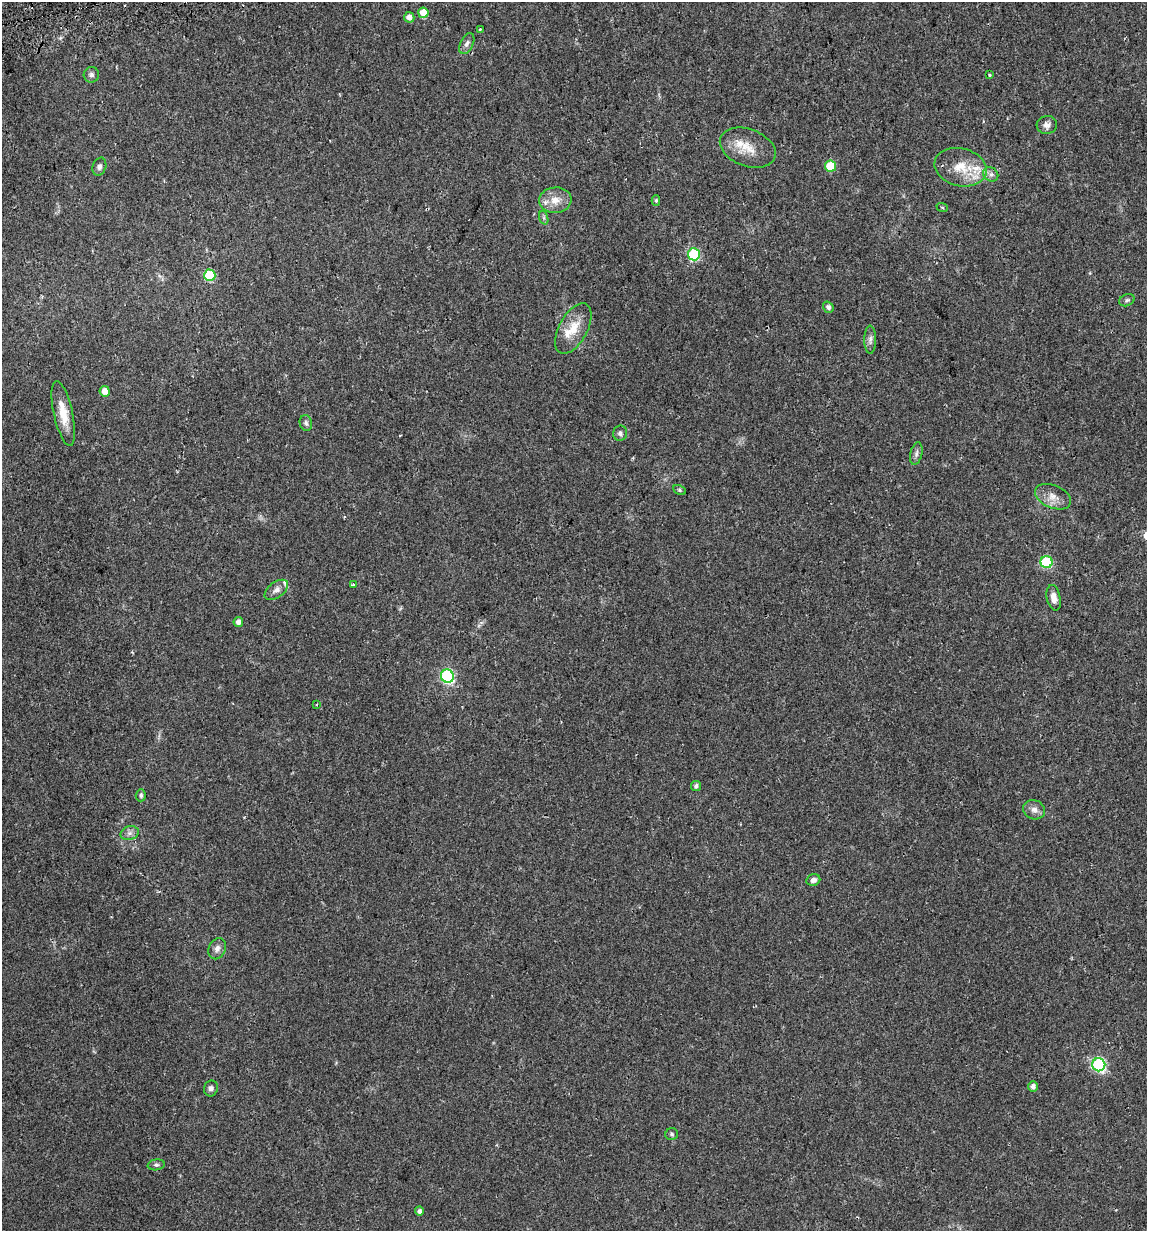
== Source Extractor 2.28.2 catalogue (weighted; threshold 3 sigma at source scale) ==
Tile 11 of 4 x 4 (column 3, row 3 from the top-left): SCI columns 2328-3472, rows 1262-2490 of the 4700 x 4980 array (HDU 1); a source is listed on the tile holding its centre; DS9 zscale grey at full resolution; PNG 1149 x 1233 px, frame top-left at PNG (2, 2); each listed source drawn as its Kron ellipse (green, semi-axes under 4 px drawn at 4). Shown black and unused: <1% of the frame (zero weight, under 2 of 3 exposures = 2% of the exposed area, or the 3 px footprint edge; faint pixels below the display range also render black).
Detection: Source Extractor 2.28.2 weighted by HDU 2 'WHT'; one run over the whole footprint, this tile lists its part. Background 0.0534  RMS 0.0079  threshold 0.0354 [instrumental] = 3 sigma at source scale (4.5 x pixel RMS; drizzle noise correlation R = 1.50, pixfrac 1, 0.0396/0.0396 arcsec/px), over >= 5 px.
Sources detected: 52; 4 inside a brighter listed object's ellipse — not listed separately; the other 48 listed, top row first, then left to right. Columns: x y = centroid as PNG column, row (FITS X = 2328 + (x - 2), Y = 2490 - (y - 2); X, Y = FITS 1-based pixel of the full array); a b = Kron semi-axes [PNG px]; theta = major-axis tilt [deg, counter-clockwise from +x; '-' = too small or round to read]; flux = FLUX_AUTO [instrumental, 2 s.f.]
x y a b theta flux
423 13 5 5 - 10
409 17 5 5 - 4.8
480 29 4 3 - 1.2
467 43 11 6 63 3
91 75 8 7 - 2.6
989 75 3 3 - 1.3
1047 125 10 9 - 3.8
748 148 29 18 -20 16
830 166 5 5 - 24
99 167 9 6 72 2.7
961 167 26 19 -14 21
991 174 8 6 -42 2.7
555 200 16 12 4 10
656 200 5 4 - 1.2
942 207 6 3 -19 0.95
544 218 7 4 -72 1.5
694 254 6 6 - 67
210 275 6 5 - 38
1127 300 8 5 21 1.7
828 307 6 5 - 2.6
573 329 28 14 61 16
870 340 14 6 -89 3.2
105 391 5 5 - 6.9
63 413 33 9 -78 14
306 423 8 6 -78 2
620 433 7 7 - 2.6
916 454 11 6 77 2.6
679 490 7 4 -28 1.3
1053 497 19 11 -22 8.5
1046 562 6 6 - 57
353 584 3 3 - 2
276 590 13 7 36 4.1
1054 598 13 7 -78 5.6
238 622 5 5 - 3.5
447 676 6 6 - 100
317 704 3 2 - 0.72
696 786 5 5 - 2.1
141 795 6 5 - 1.9
1034 810 11 9 -21 4.4
130 833 9 7 15 3.1
813 880 7 5 21 3.2
217 949 11 8 66 3.9
1099 1065 6 6 - 100
1033 1086 5 5 - 3.4
211 1088 8 7 - 2.6
672 1134 6 6 - 1.4
156 1165 8 5 8 1.7
419 1211 4 4 - 2.6